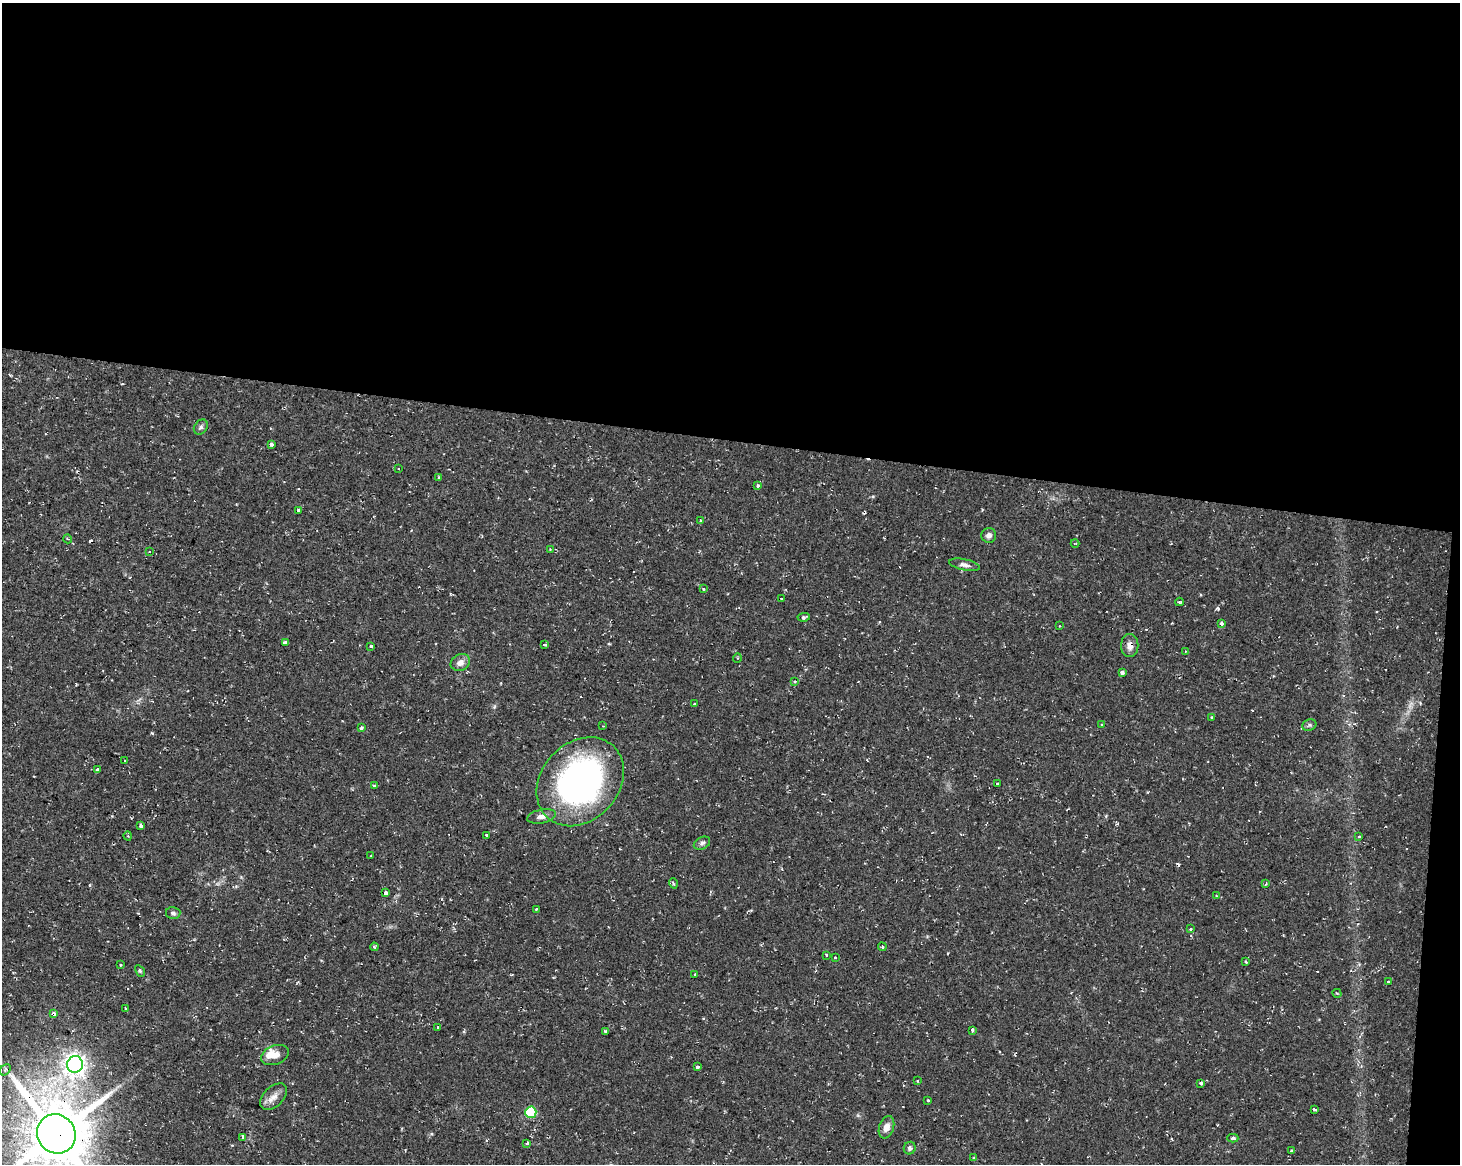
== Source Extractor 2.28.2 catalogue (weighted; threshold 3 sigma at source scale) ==
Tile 3 of 3 x 4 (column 3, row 1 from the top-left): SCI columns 3200-4657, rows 3489-4650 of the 4882 x 4662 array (HDU 1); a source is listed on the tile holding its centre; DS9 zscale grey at full resolution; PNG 1462 x 1166 px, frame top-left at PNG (2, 3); each listed source drawn as its Kron ellipse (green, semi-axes under 4 px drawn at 4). Shown black and unused: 39% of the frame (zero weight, under 2 of 3 exposures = <1% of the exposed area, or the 3 px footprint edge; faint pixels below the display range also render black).
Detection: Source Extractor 2.28.2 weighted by HDU 2 'WHT'; one run over the whole footprint, this tile lists its part. Background 0.0261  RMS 0.0038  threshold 0.0172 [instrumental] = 3 sigma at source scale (4.5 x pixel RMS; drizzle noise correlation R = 1.50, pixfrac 1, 0.0396/0.0396 arcsec/px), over >= 5 px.
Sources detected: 96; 1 too faint to see at this stretch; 8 cosmic-ray / hot-pixel residue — neither listed nor drawn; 1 inside a brighter listed object's ellipse — not listed separately; the other 86 listed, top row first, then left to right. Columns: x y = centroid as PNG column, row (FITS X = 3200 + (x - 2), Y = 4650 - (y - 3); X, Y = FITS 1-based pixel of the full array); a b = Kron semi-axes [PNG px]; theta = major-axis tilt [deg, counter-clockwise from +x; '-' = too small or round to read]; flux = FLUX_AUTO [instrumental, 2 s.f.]
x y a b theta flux
201 427 8 6 52 1.1
271 444 3 3 - 5.9
399 469 3 3 - 1
439 478 3 3 - 0.59
757 486 3 3 - 1.3
299 510 3 3 - 0.72
700 521 3 3 - 1.6
989 535 7 7 - 1.6
68 539 4 3 - 0.36
1075 543 4 3 - 0.31
550 549 4 2 - 0.33
150 552 3 3 - 0.94
965 565 15 5 -12 1.7
703 589 3 3 - 0.75
782 599 3 3 - 1.1
1179 602 4 3 - 0.45
804 617 6 4 7 0.7
1222 623 3 3 - 1.9
1060 626 3 2 - 0.34
285 642 4 3 - 0.85
545 645 4 3 - 2
371 646 3 3 - 2.3
1130 646 11 8 -90 2.6
1185 651 3 3 - 0.46
737 658 5 3 - 0.35
460 662 10 8 28 2.5
1122 673 4 3 - 4.9
795 681 4 3 - 0.35
695 704 3 3 - 0.45
1211 717 3 2 - 0.3
1101 724 3 2 - 0.35
1309 725 7 5 22 0.79
603 726 2 2 - 0.37
361 728 3 3 - 1
125 761 3 3 - 1.4
97 770 4 3 - 2.6
580 782 49 38 48 130
997 784 3 3 - 11
374 786 3 3 - 0.67
542 816 14 7 12 2.5
141 826 4 3 - 4
487 835 3 3 - 5.4
128 836 4 3 - 0.42
1359 836 3 3 - 0.55
702 843 9 6 27 1.2
371 855 3 2 - 0.36
673 883 5 3 - 0.47
1266 884 3 3 - 0.9
386 893 3 3 - 7.5
1216 896 2 2 - 0.26
536 909 3 3 - 1.8
173 913 7 6 - 1.1
1191 929 3 2 - 0.45
374 947 4 3 - 0.52
882 947 4 3 - 0.4
826 955 3 3 - 3.4
835 958 3 3 - 0.73
1246 962 3 3 - 0.46
121 965 3 3 - 0.35
140 971 6 4 -61 0.54
695 974 3 2 - 0.39
1388 982 3 3 - 0.8
1337 993 4 2 - 0.32
126 1009 3 3 - 1.4
54 1014 4 3 - 5.2
438 1027 3 3 - 1.4
972 1030 4 3 - 1.9
605 1031 3 3 - 1.2
275 1055 14 9 21 3.6
75 1064 8 8 - 230
698 1067 3 3 - 2.1
5 1070 6 4 46 0.72
918 1081 3 3 - 0.56
1201 1083 3 3 - 10
273 1097 16 9 44 3.3
928 1100 3 2 - 0.35
1315 1109 4 3 - 1.1
531 1112 6 5 - 23
886 1127 11 7 72 3.1
56 1134 20 19 - 2800
243 1137 4 3 - 2.8
1233 1138 5 3 - 0.77
527 1143 4 3 - 0.47
910 1148 6 6 - 0.94
1292 1151 3 3 - 0.86
974 1158 4 3 - 0.49
Overlapping masked pixels (flux is a lower limit): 3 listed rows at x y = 1130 646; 54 1014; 56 1134
Isophote crosses this tile's border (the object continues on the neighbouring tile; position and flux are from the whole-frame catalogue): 1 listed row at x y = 56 1134
Unlisted compact peaks at least as high as the median listed source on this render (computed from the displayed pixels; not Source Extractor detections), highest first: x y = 1218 608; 152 733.